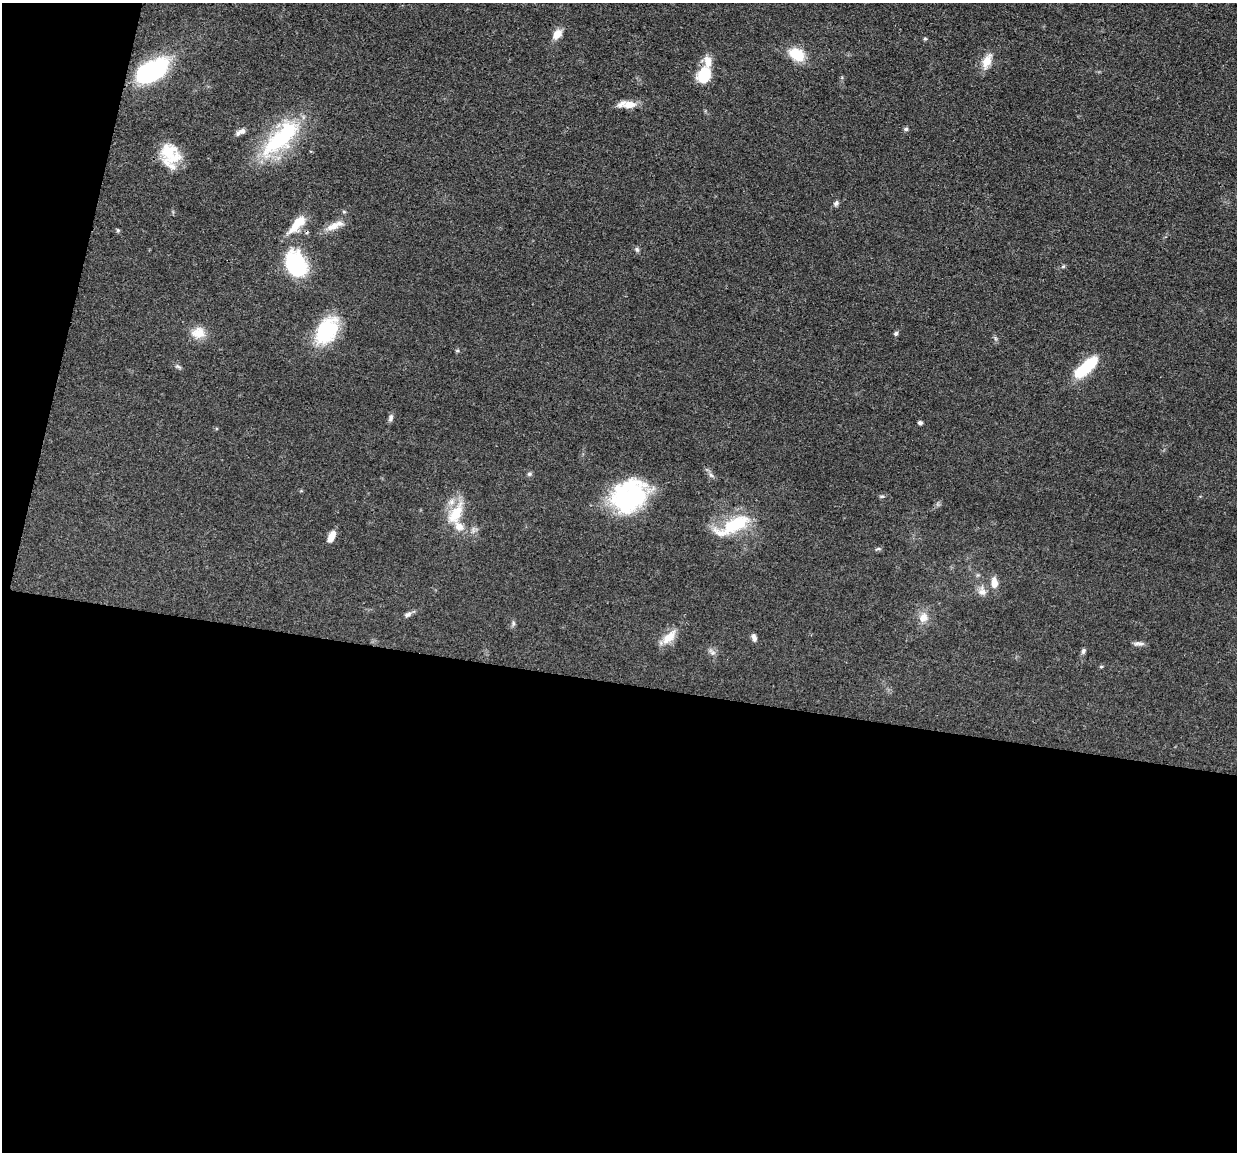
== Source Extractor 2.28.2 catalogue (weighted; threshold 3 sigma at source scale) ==
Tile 13 of 4 x 4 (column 1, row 4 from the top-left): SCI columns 5-1239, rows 248-1397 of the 4950 x 4974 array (HDU 1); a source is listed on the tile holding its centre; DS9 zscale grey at full resolution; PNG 1239 x 1154 px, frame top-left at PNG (2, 3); no overlay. Shown black and unused: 44% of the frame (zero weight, under 3 of 4 exposures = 1% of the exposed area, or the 3 px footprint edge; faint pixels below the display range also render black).
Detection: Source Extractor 2.28.2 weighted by HDU 2 'WHT'; one run over the whole footprint, this tile lists its part. Background 0.0475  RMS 0.005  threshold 0.0223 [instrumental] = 3 sigma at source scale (4.5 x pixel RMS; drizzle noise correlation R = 1.50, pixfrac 1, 0.05/0.05 arcsec/px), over >= 5 px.
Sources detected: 49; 1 inside a brighter object's white glare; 1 cosmic-ray / hot-pixel residue — not listed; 3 inside a brighter listed object's ellipse — not listed separately; the other 44 listed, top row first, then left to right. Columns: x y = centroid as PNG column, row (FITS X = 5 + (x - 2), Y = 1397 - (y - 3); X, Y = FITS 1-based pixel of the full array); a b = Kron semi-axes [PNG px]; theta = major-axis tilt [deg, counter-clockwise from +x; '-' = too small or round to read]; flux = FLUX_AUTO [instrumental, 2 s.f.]
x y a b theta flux
557 34 14 9 52 4.7
925 39 6 4 0 0.57
797 54 18 12 -35 13
987 61 21 10 65 6.3
151 71 27 14 28 77
704 75 15 11 68 21
629 105 17 9 4 6.5
906 129 6 4 15 1
240 132 13 6 28 2.2
281 138 59 22 44 46
167 151 34 18 -80 13
836 203 8 6 47 1.3
344 212 6 4 -20 0.61
297 224 28 11 47 10
334 226 27 8 24 5.6
118 230 6 5 - 0.69
637 249 7 5 -68 0.97
296 264 20 15 -69 57
327 331 33 21 57 31
198 333 17 14 5 7.1
896 333 6 5 - 1
457 351 6 4 0 0.62
178 367 10 4 -30 1.1
1082 370 25 11 43 21
391 418 9 6 71 1.5
920 423 5 4 - 1.2
529 474 7 5 -19 0.88
629 496 40 32 34 55
882 496 8 4 -7 0.7
456 514 32 15 62 15
734 525 39 13 26 27
331 536 14 7 65 4.3
878 549 8 4 8 0.81
994 583 10 6 -87 5.5
982 591 14 10 -79 3.3
408 614 10 6 22 1.7
923 617 15 12 52 4.9
513 623 7 5 84 1
669 637 24 10 45 7.3
754 637 9 5 -75 1.8
1141 643 12 5 10 1.7
1083 651 7 5 70 1.2
712 652 13 5 -35 1.6
1101 667 5 3 - 0.54